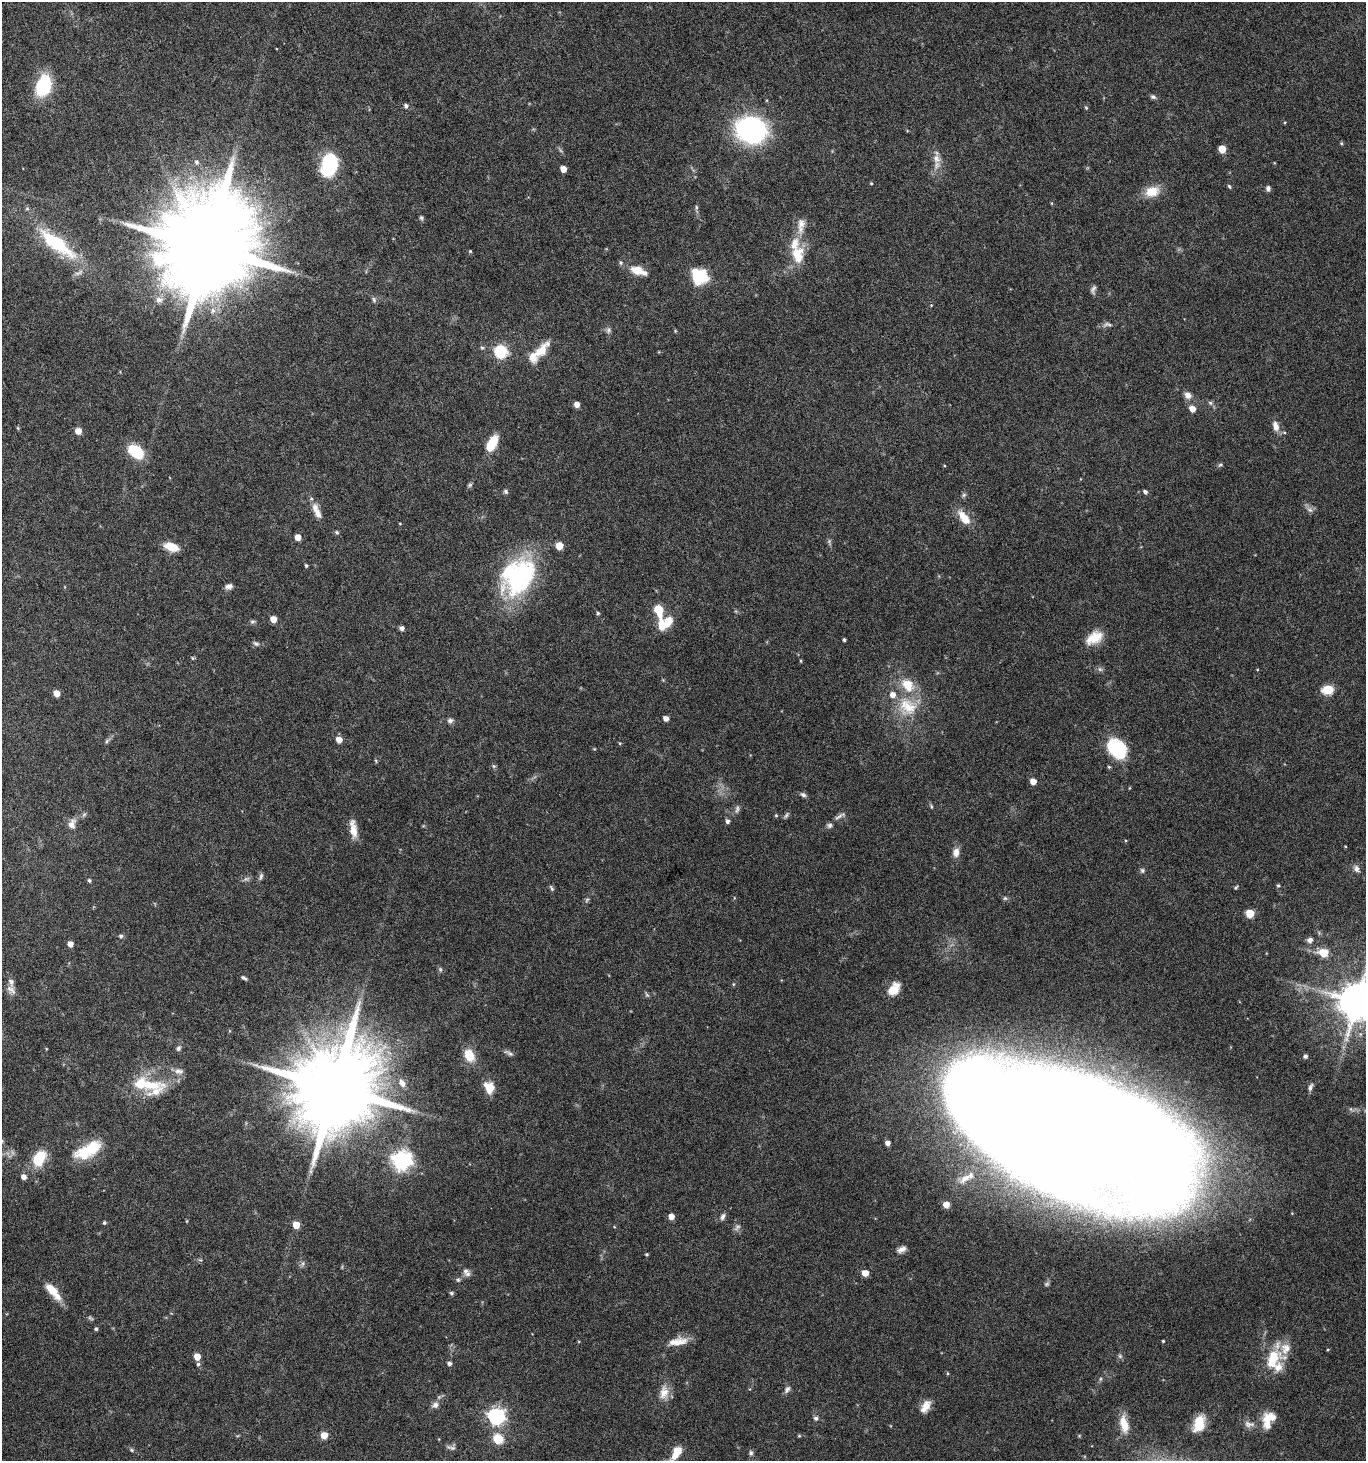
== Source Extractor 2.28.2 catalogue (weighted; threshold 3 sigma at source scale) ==
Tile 11 of 4 x 4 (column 3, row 3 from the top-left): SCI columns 2908-4271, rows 1464-2922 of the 5751 x 5852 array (HDU 1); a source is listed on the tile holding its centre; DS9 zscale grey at full resolution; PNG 1368 x 1463 px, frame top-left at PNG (2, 2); no overlay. Shown black and unused: <1% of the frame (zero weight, under 5 of 10 exposures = <1% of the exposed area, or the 3 px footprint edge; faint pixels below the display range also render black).
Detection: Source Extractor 2.28.2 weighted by HDU 2 'WHT'; one run over the whole footprint, this tile lists its part. Background 0.0317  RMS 0.0015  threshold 0.00604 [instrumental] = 3 sigma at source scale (4.09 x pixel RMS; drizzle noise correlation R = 1.36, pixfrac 0.8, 0.0396/0.0396 arcsec/px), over >= 5 px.
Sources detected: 192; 8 too faint to see at this stretch — not listed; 13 inside a brighter listed object's ellipse — not listed separately; the other 171 listed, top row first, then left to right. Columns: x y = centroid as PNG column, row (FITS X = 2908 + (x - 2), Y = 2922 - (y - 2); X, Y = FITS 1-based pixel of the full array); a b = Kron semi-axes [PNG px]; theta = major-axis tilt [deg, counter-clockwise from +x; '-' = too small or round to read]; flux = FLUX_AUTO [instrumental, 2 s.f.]
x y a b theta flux
43 85 18 12 72 9.8
1153 97 7 5 -27 0.33
406 106 6 5 - 0.36
1086 108 5 4 - 0.16
751 130 24 20 -15 29
1341 143 5 4 - 0.16
1222 149 5 5 - 2.9
937 159 14 10 -69 1.2
196 162 7 5 -48 0.31
329 164 21 14 77 11
563 169 5 4 - 1.6
871 183 4 4 - 0.14
1229 186 6 4 -70 0.2
1268 188 6 5 - 0.44
1152 191 17 12 15 2.6
1051 203 5 3 - 0.12
696 207 8 4 83 0.26
421 218 6 6 - 0.26
801 226 26 10 84 1.8
57 244 42 13 -37 11
207 247 26 23 -82 3500
470 251 5 4 - 0.14
797 255 24 15 -86 3.9
636 270 15 9 -15 2.1
699 277 16 15 - 5.9
1093 289 10 6 71 0.44
159 300 11 9 11 0.83
374 300 8 5 -79 0.32
931 305 4 3 - 0.11
1107 324 15 6 5 0.51
608 330 9 7 -69 0.4
675 331 4 4 - 0.13
482 348 5 5 - 0.22
541 351 24 10 47 2.7
501 352 6 6 - 19
1188 395 9 8 - 0.81
1210 403 7 5 -44 0.3
577 404 5 5 - 0.93
1192 409 5 5 - 1.4
1276 426 14 8 -75 1.1
18 428 5 4 - 0.15
78 431 5 5 - 1.4
492 443 17 8 60 3.5
136 452 16 11 -36 5.1
1220 465 7 4 18 0.24
470 485 7 5 22 0.24
506 491 7 5 -47 0.28
1145 492 5 4 - 0.38
964 495 6 5 - 0.26
1310 510 9 7 -41 0.54
316 511 22 7 -66 1.5
964 517 22 10 -52 2.1
337 532 6 5 - 0.23
298 537 5 4 - 1.5
559 546 5 5 - 3
171 547 15 8 -17 2.5
306 566 4 3 - 0.21
517 576 46 37 50 20
229 586 9 6 13 0.56
658 610 7 5 -72 5.6
598 613 5 4 - 0.22
273 619 5 5 - 1.6
252 621 7 6 - 0.27
662 625 13 7 -82 2
402 628 5 4 - 0.53
1094 638 21 13 32 2.7
844 640 3 3 - 0.24
256 644 9 6 -21 0.39
192 658 5 4 - 0.18
801 661 5 3 - 0.12
1100 669 7 6 - 0.33
663 680 4 4 - 0.13
1328 689 11 8 6 2.6
56 693 5 4 - 1.7
908 707 29 25 -29 5.7
666 718 5 4 - 0.84
450 720 8 6 12 0.43
339 740 5 5 - 1.4
107 741 7 5 60 0.27
620 743 5 4 - 0.14
1117 748 21 15 -48 8.1
594 749 4 3 - 0.11
376 761 6 3 -72 0.15
494 766 6 5 - 0.22
1109 767 5 4 - 0.18
1033 781 5 4 - 1.5
803 795 8 6 -25 0.38
737 809 12 5 77 0.43
776 815 5 4 - 0.16
786 815 10 4 66 0.29
840 816 19 5 29 0.55
727 821 5 5 - 0.42
72 824 14 9 70 1.1
829 825 8 7 - 0.36
353 829 21 7 -82 1.7
956 853 11 8 83 0.98
1356 869 11 8 -60 0.6
1142 870 7 6 - 0.3
261 876 10 5 69 0.35
89 880 5 4 - 0.26
1278 886 5 4 - 0.22
1236 887 5 4 - 0.2
1005 898 6 6 - 0.25
587 900 7 5 47 0.24
1250 913 5 5 - 4.7
121 936 6 5 - 0.26
1310 940 8 7 - 0.56
70 944 5 4 - 0.97
1324 953 6 5 - 4.5
440 969 7 5 -78 0.25
244 978 8 4 -27 0.29
733 984 5 3 - 0.15
894 989 16 10 51 2.1
11 990 14 9 -47 0.81
1357 1001 11 11 - 480
178 1048 8 6 66 0.36
509 1053 14 5 -27 0.43
469 1055 15 11 -65 2.6
1305 1056 5 4 - 0.38
179 1071 13 8 -9 0.76
402 1083 11 7 -63 0.8
149 1085 45 14 -2 5.3
1310 1087 12 5 70 0.44
335 1088 22 20 78 2400
489 1088 14 11 -65 2.2
1068 1134 179 66 -16 1200
887 1143 5 4 - 0.77
88 1150 35 15 28 5.4
39 1159 13 9 62 6.2
402 1160 7 7 - 74
23 1177 5 5 - 0.83
965 1178 21 8 37 1.3
946 1204 5 5 - 1.8
671 1216 5 5 - 1.2
723 1217 9 5 67 0.45
104 1223 5 4 - 0.23
296 1225 5 5 - 2.3
901 1249 11 7 25 0.69
647 1254 3 3 - 0.18
303 1264 8 5 71 0.34
466 1272 13 8 -54 0.66
865 1273 5 5 - 1.9
458 1280 7 5 -88 0.26
53 1291 23 8 -51 2.7
451 1293 5 4 - 0.25
90 1318 8 4 -27 0.25
96 1329 4 4 - 0.21
1163 1341 3 3 - 0.15
677 1343 27 12 17 2.1
1328 1349 4 3 - 0.12
197 1357 5 5 - 1.8
1273 1359 29 20 46 5.2
198 1364 5 5 - 0.26
449 1364 5 5 - 0.44
787 1389 11 6 56 0.5
664 1392 20 12 79 1.7
435 1405 9 8 - 0.66
926 1406 16 9 60 1.4
496 1416 7 7 - 49
816 1418 6 6 - 0.35
1267 1422 23 10 -83 2.1
1199 1423 20 12 70 3.1
1124 1424 24 10 -78 2.3
1249 1424 16 8 -5 0.84
324 1435 5 5 - 2
799 1436 4 4 - 0.15
498 1439 6 5 - 7.7
451 1447 15 5 -13 0.48
131 1450 7 5 -23 0.24
675 1453 27 9 50 3.1
751 1453 8 6 82 0.34
Isophote crosses this tile's border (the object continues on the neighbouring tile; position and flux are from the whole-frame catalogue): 3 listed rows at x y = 1357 1001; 1068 1134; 675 1453